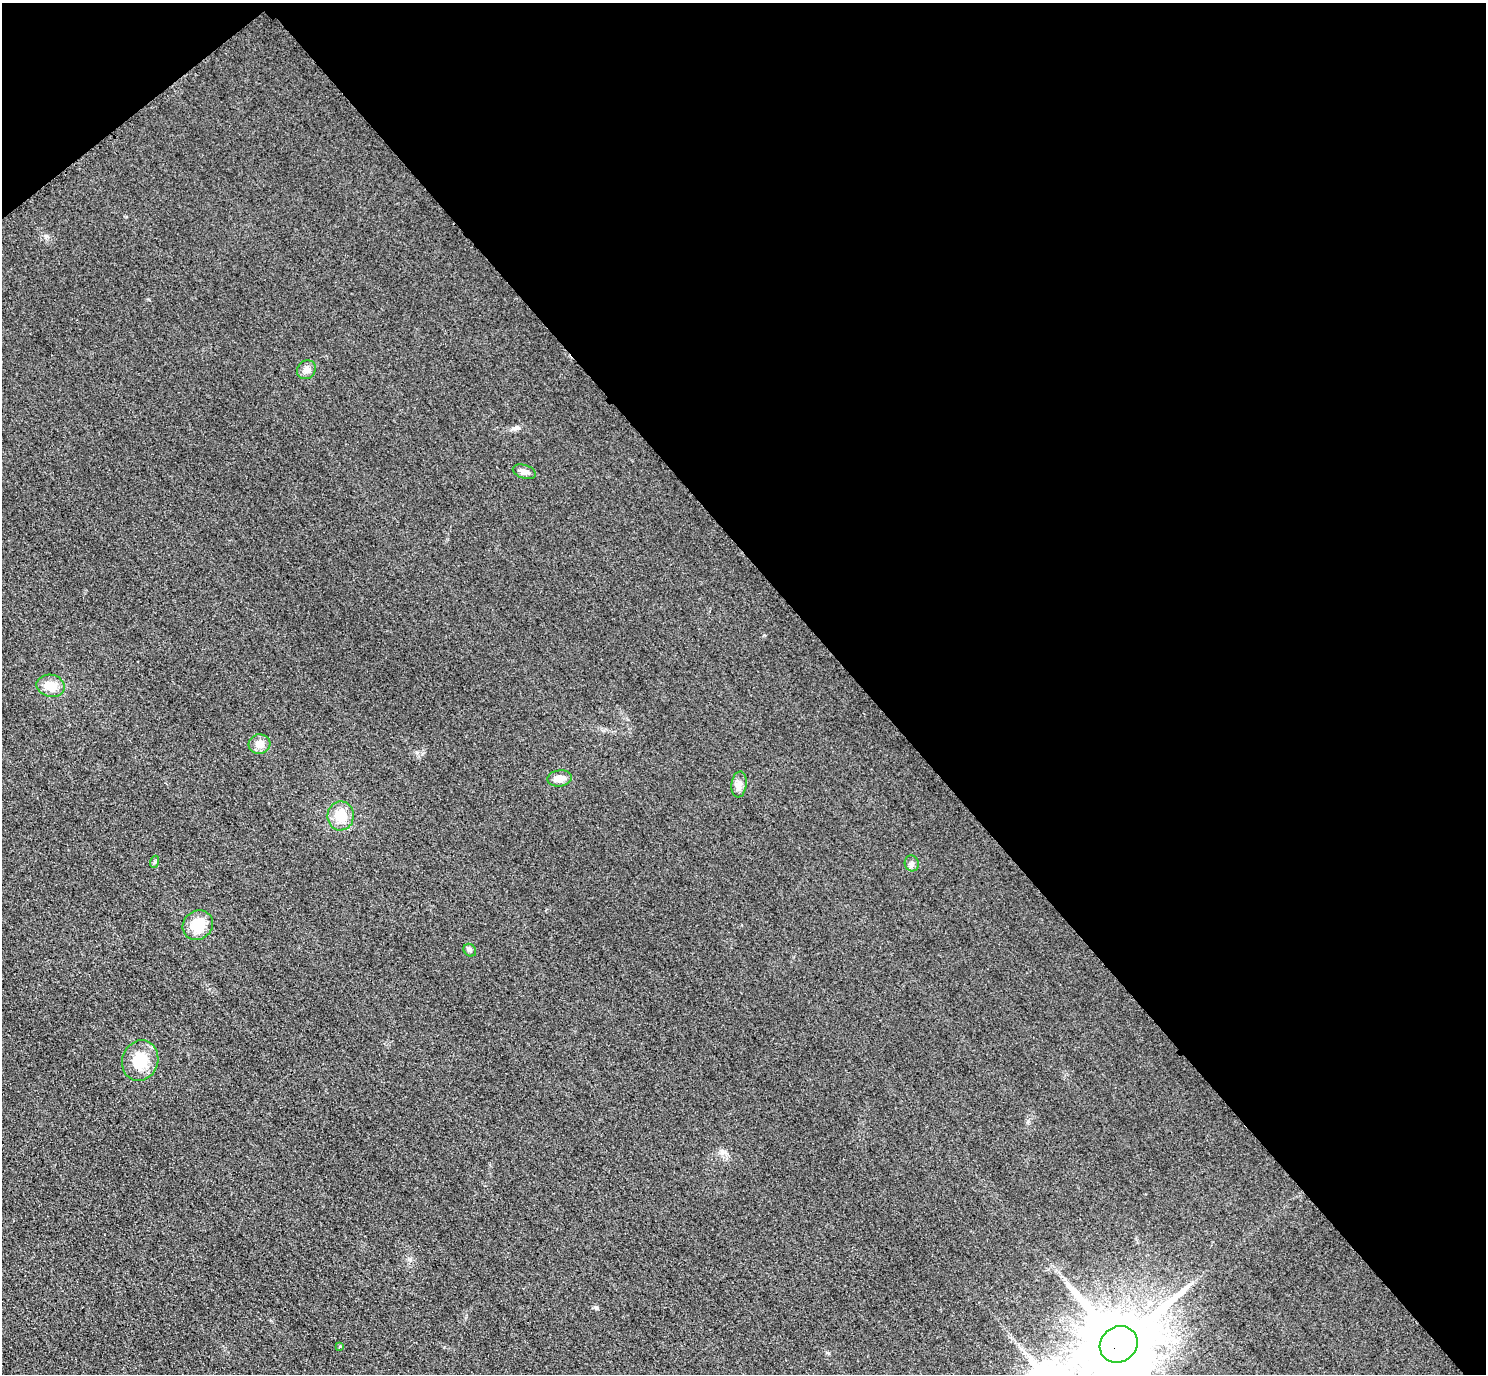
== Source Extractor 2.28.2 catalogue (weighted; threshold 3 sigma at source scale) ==
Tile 3 of 4 x 4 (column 3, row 1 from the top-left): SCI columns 2999-4482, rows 4440-5811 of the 5997 x 5994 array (HDU 1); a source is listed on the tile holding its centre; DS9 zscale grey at full resolution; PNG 1488 x 1376 px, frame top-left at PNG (2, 3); each listed source drawn as its Kron ellipse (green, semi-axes under 4 px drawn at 4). Shown black and unused: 43% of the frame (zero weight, under 3 of 4 exposures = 3% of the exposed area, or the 3 px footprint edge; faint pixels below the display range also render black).
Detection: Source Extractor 2.28.2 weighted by HDU 2 'WHT'; one run over the whole footprint, this tile lists its part. Background 0.0556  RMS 0.019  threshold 0.0835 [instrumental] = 3 sigma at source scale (4.5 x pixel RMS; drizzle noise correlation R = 1.50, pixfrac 1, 0.05/0.05 arcsec/px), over >= 5 px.
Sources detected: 14; all 14 listed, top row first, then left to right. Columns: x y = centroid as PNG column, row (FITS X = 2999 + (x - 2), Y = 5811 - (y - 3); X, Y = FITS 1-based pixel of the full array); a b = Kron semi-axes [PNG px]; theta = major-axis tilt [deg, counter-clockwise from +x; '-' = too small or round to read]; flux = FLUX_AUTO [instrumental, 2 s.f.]
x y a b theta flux
306 370 10 9 - 10
524 472 12 6 -18 9.6
51 686 14 11 -13 26
260 744 11 10 - 16
559 778 12 8 6 15
739 784 13 7 84 9.9
341 816 14 13 - 37
154 862 6 4 71 2.8
912 863 8 7 - 6.1
198 925 16 14 39 44
470 950 7 5 -47 4.1
140 1061 21 18 70 53
1119 1344 20 17 36 26000
340 1346 4 3 - 1.7
Overlapping masked pixels (flux is a lower limit): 1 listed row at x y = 1119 1344
Isophote crosses this tile's border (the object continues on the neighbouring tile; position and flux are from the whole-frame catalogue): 1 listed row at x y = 1119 1344
Unlisted compact peaks at least as high as the median listed source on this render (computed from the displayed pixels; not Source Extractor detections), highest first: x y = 596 1308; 513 428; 46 236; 1028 1121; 417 752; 829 1353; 722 1150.